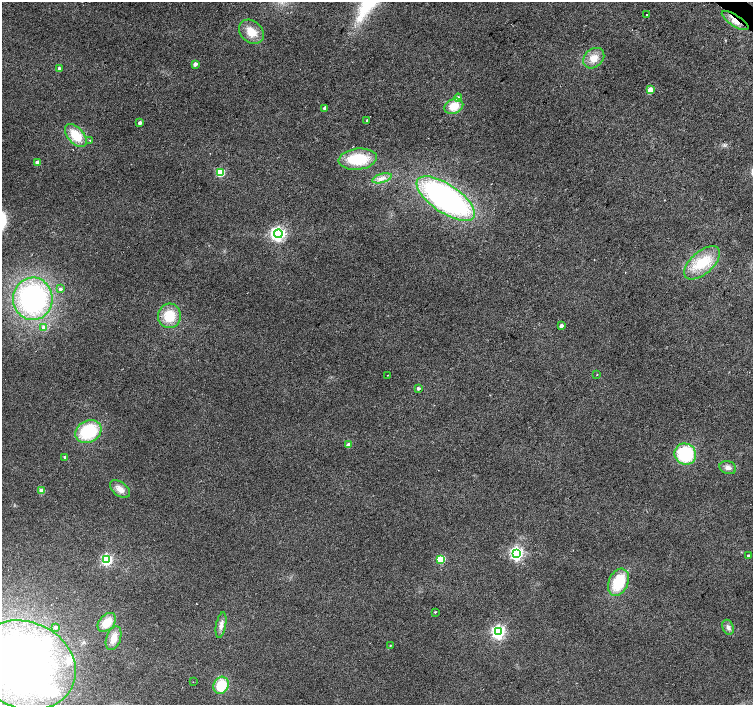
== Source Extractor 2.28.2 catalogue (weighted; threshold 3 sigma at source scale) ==
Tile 10 of 4 x 4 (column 2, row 3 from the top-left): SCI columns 1508-3009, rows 1642-3047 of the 6013 x 6028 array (HDU 1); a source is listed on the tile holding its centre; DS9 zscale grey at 2 x 2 block average (1 PNG px = mean of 2 x 2 image px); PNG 755 x 707 px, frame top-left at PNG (2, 2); each listed source drawn as its Kron ellipse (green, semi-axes under 4 px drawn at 4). Shown black and unused: <1% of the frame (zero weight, under 2 of 3 exposures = <1% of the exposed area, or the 3 px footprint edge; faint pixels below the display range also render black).
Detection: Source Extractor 2.28.2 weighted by HDU 2 'WHT'; one run over the whole footprint, this tile lists its part. Background 0.0342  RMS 0.0086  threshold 0.0388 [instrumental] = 3 sigma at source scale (4.5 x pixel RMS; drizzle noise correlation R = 1.50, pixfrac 1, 0.0396/0.0396 arcsec/px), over >= 5 px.
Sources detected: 57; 3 inside a brighter object's white glare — neither listed nor drawn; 2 inside a brighter listed object's ellipse — not listed separately; the other 52 listed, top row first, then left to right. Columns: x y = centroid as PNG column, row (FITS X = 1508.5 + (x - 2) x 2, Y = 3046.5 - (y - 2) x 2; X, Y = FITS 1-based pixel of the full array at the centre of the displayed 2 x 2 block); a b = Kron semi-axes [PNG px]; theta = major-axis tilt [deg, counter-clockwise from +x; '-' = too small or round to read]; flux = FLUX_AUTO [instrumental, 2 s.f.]
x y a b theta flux
646 15 2 2 - 7.7
735 21 15 5 -32 19
251 32 14 10 -42 27
594 58 11 9 41 21
195 64 3 3 - 9.8
59 68 3 2 - 4.1
650 90 3 3 - 52
458 98 4 4 - 6.6
454 106 10 7 26 33
325 108 3 2 - 9.4
367 120 3 2 - 2
140 123 3 2 - 9.2
76 136 14 8 -48 48
90 140 2 2 - 1.3
358 159 19 10 7 83
37 162 3 3 - 14
220 172 3 3 - 120
382 178 10 4 16 10
446 199 34 14 -34 500
278 234 4 4 - 520
702 263 22 11 41 60
60 289 3 3 - 5
33 299 21 20 - 350
169 316 12 11 - 51
561 326 3 2 - 12
44 328 3 3 - 21
388 375 2 2 - 1.8
597 375 2 2 - 1
418 388 3 3 - 4.9
88 432 13 11 28 100
348 445 3 3 - 26
685 454 11 10 - 120
65 457 3 2 - 3
728 468 8 6 -18 8.8
120 489 11 7 -38 15
42 491 3 3 - 38
516 554 4 4 - 430
748 556 2 2 - 3.6
441 559 3 3 - 100
107 560 4 4 - 280
618 582 14 9 67 75
435 612 2 2 - 1.6
107 622 11 7 48 31
221 625 13 5 79 10
56 627 3 3 - 5.1
728 627 8 5 -69 7.7
498 632 4 4 - 520
114 638 12 7 71 21
390 646 3 2 - 1.5
25 665 52 43 -24 850
193 682 2 2 - 1
221 685 9 7 63 56
Overlapping masked pixels (flux is a lower limit): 1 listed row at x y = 735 21
Isophote crosses this tile's border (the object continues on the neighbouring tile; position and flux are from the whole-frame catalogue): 1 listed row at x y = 25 665